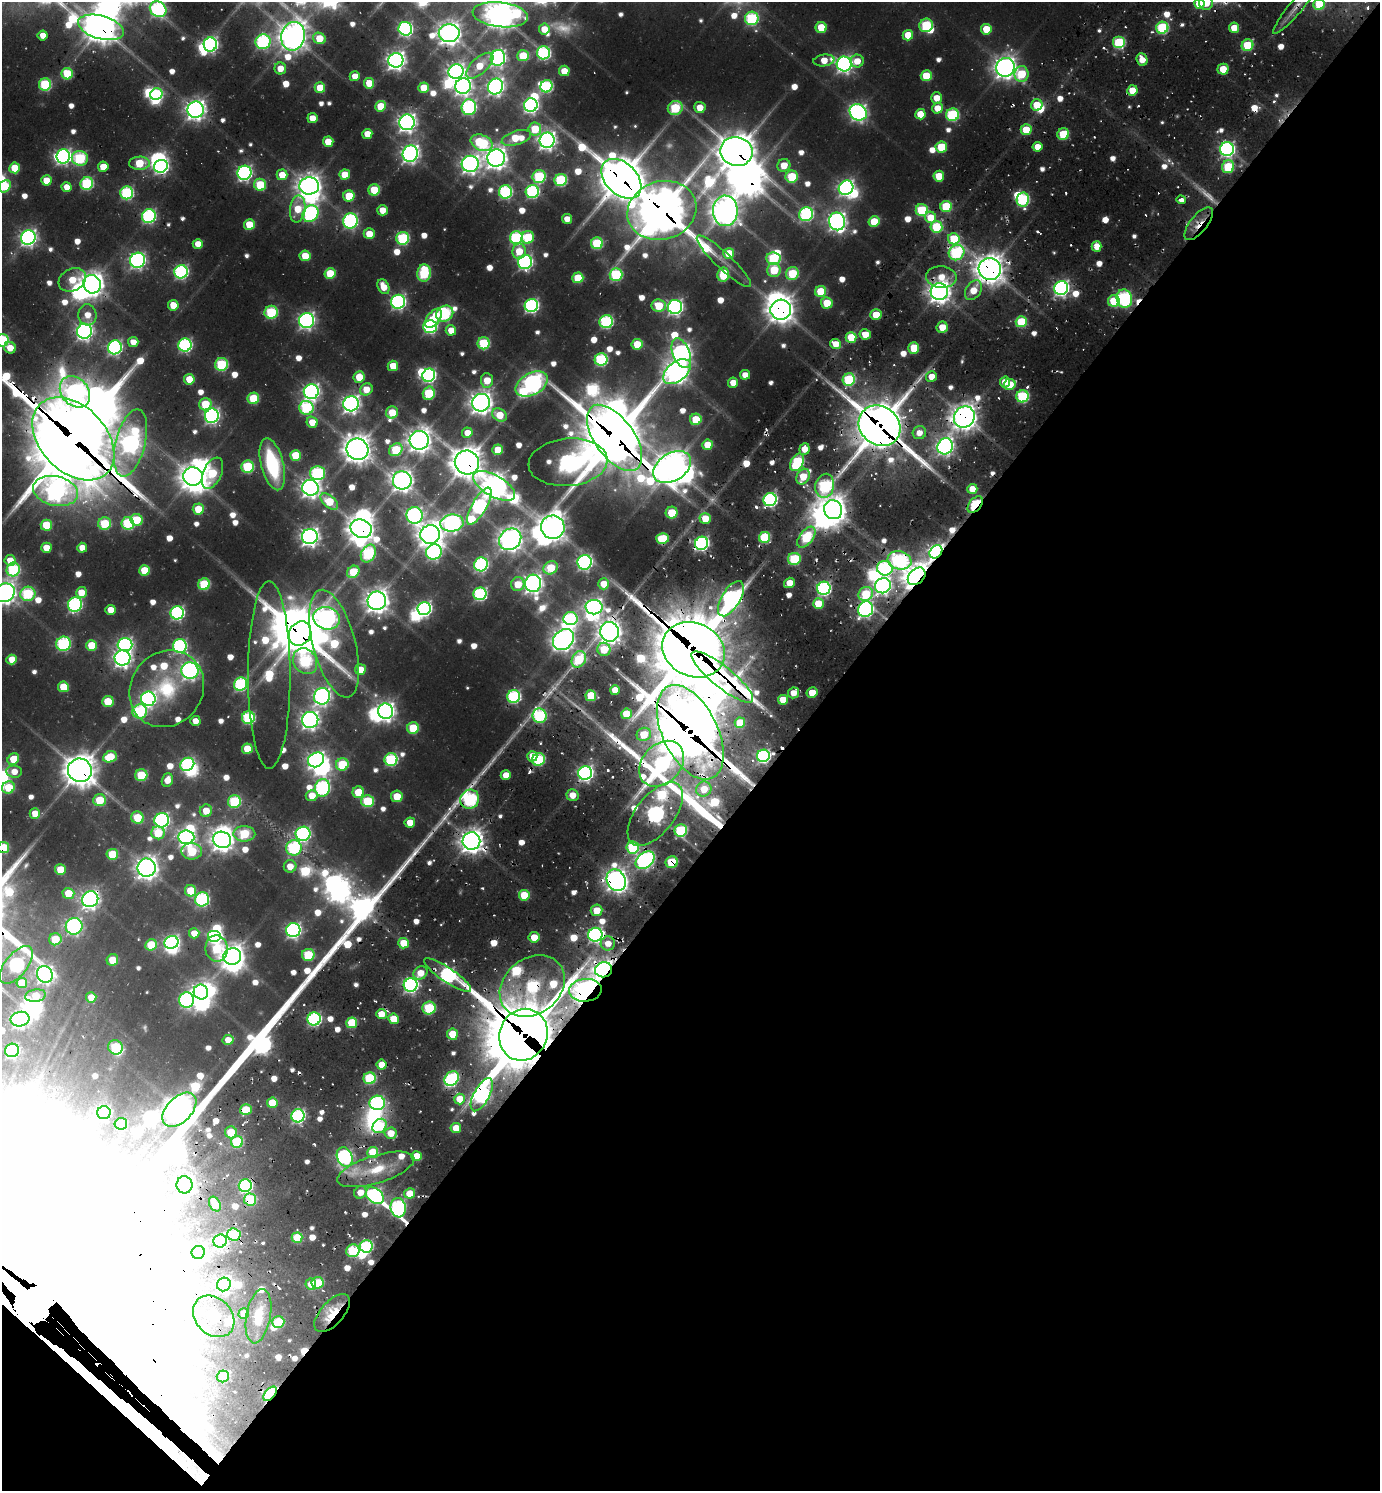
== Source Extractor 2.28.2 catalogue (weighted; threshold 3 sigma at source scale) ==
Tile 15 of 4 x 4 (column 3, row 4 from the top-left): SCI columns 3224-4601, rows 1-1489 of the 6131 x 6100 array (HDU 1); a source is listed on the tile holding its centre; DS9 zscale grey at full resolution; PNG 1382 x 1493 px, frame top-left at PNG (2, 2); each listed source drawn as its Kron ellipse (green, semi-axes under 4 px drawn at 4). Shown black and unused: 44% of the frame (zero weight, under 2 of 3 exposures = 7% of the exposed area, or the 3 px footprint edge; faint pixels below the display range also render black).
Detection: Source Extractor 2.28.2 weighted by HDU 2 'WHT'; one run over the whole footprint, this tile lists its part. Background 0.0911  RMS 0.0093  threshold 0.0418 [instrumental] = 3 sigma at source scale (4.5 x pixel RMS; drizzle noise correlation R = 1.50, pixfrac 1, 0.05/0.05 arcsec/px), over >= 5 px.
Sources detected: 857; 18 too faint to see at this stretch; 73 inside a brighter object's white glare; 24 cosmic-ray / hot-pixel residue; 4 long thin detections or spike segments (spike, bleed or trail) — neither listed nor drawn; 20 inside a brighter listed object's ellipse — not listed separately; of the other 718, all 500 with FLUX_AUTO >= 17.1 (the completeness limit of this list) listed and drawn (218 fainter detections not listed), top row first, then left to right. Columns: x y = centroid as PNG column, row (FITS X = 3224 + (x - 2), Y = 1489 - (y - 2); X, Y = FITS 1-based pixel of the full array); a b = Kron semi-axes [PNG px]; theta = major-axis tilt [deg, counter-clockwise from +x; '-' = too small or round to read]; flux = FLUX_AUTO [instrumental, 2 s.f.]
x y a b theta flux
1206 3 7 7 - 25
1199 4 5 5 - 40
1319 4 6 5 - 59
1295 8 33 6 50 17
158 9 9 7 -36 300
500 15 28 12 -6 1800
752 18 7 6 - 160
926 25 7 6 - 88
101 27 23 11 -16 2100
821 27 5 5 - 46
1162 28 6 6 - 140
1234 28 5 5 - 27
405 29 7 6 - 310
544 29 5 5 - 23
986 29 5 5 - 34
449 33 10 9 - 1200
43 35 5 5 - 19
908 35 5 5 - 35
293 36 14 11 78 1700
319 38 6 5 - 39
263 42 7 7 - 250
1119 43 6 6 - 110
210 44 7 6 - 390
1247 45 6 5 - 66
544 53 6 6 - 210
523 56 6 5 - 53
498 58 8 7 - 470
396 60 7 7 - 790
824 60 10 6 8 26
1142 60 6 5 - 18
857 61 6 6 - 21
844 64 7 7 - 570
480 66 17 8 42 39
1005 67 9 9 - 1100
280 68 6 6 - 19
1223 69 5 5 - 28
564 71 5 5 - 23
456 72 8 7 - 610
67 74 6 5 - 66
1021 74 8 7 - 65
355 76 5 5 - 21
926 76 5 5 - 51
369 83 5 5 - 34
45 84 6 6 - 120
463 86 8 7 - 650
496 86 8 7 - 570
546 86 6 6 - 150
320 88 5 5 - 37
424 88 5 5 - 32
1132 90 5 5 - 32
156 94 6 5 - 110
937 98 5 5 - 21
531 105 7 6 - 380
1037 105 6 5 - 37
381 106 5 5 - 45
469 107 8 7 - 240
700 107 5 5 - 22
675 108 7 7 - 86
937 108 5 5 - 24
196 110 8 8 - 920
858 112 9 7 -35 530
920 114 5 5 - 36
952 115 6 6 - 150
312 118 5 5 - 23
407 122 8 7 - 730
535 129 6 6 - 53
1026 130 5 5 - 40
367 134 5 5 - 26
1063 134 6 5 - 50
516 138 15 7 16 50
547 140 7 7 - 680
328 142 5 5 - 29
482 143 11 7 -24 130
941 147 6 5 - 56
1037 147 5 5 - 21
1227 149 7 7 - 380
736 151 16 14 -10 3200
410 154 8 7 - 670
63 156 7 6 - 380
80 158 8 7 - 130
496 158 9 8 - 1000
139 163 10 6 1 63
470 164 8 8 - 690
784 165 7 6 - 26
161 166 7 6 - 350
103 167 5 5 - 26
1228 167 6 6 - 79
14 168 5 5 - 39
244 173 7 7 - 390
282 175 5 5 - 26
345 175 5 5 - 34
939 176 5 5 - 37
539 177 6 6 - 120
792 177 6 6 - 74
621 179 23 15 -44 4000
46 180 5 5 - 29
561 180 6 6 - 140
87 184 6 6 - 150
260 185 6 6 - 74
5 186 7 5 50 49
309 186 10 8 6 1200
66 187 5 5 - 19
846 188 8 7 - 530
374 190 6 5 - 54
532 191 7 6 - 200
505 192 6 6 - 210
127 193 6 6 - 180
349 196 5 5 - 51
1023 200 7 6 - 170
1181 200 5 3 - 43
946 206 5 5 - 81
298 209 13 8 83 37
382 210 5 5 - 22
662 210 35 29 18 4800
922 210 6 6 - 99
725 211 15 12 89 1600
311 214 9 7 59 300
806 214 7 6 - 240
149 216 7 7 - 240
930 217 6 5 - 33
567 219 5 5 - 17
350 221 7 7 - 270
837 221 9 8 - 750
874 221 5 5 - 47
1199 224 20 8 51 23
249 225 5 5 - 44
936 227 6 6 - 74
369 234 5 5 - 25
528 237 6 6 - 83
28 238 7 7 - 520
403 238 6 6 - 150
516 238 6 6 - 200
954 239 6 5 - 59
597 243 6 6 - 110
198 244 5 5 - 24
1097 246 5 5 - 25
519 251 7 6 - 29
729 253 5 5 - 47
957 253 8 7 - 170
305 256 5 5 - 40
773 258 7 6 - 92
138 260 8 7 - 400
724 261 36 8 -43 17
525 262 7 6 - 350
990 269 11 11 - 1800
774 270 7 6 - 58
181 272 7 6 - 300
330 273 5 5 - 61
424 273 9 6 84 100
616 274 6 6 - 140
792 274 7 6 - 63
723 275 7 5 80 72
941 277 15 11 -5 26
578 278 5 5 - 58
72 280 14 11 29 37
92 284 9 8 - 1200
383 287 8 5 -64 26
1061 288 7 6 - 460
973 290 11 7 57 25
821 291 5 5 - 58
939 292 8 8 - 1100
1124 299 9 7 -76 210
1114 301 6 6 - 62
398 302 7 7 - 350
827 303 6 5 - 35
173 305 5 5 - 34
531 306 7 6 - 300
659 306 7 6 - 42
675 307 7 7 - 470
781 310 10 10 - 1500
271 312 6 6 - 110
445 314 9 7 32 180
87 315 10 9 - 20
876 315 5 5 - 32
433 318 11 6 52 51
307 320 7 7 - 500
606 322 7 6 - 190
1021 322 5 5 - 77
430 326 7 6 - 250
942 327 6 5 - 23
451 330 5 5 - 23
84 331 7 7 - 580
865 334 5 5 - 25
851 337 5 5 - 48
2 340 6 6 - 130
133 342 5 5 - 17
484 343 6 6 - 100
637 344 5 5 - 40
835 344 5 5 - 24
185 345 7 6 - 250
115 347 7 6 - 320
10 348 6 5 - 22
914 348 6 5 - 37
681 353 15 8 -68 720
601 360 6 6 - 170
221 364 6 6 - 110
393 366 5 5 - 34
677 372 16 9 38 1100
429 375 7 6 - 280
745 375 5 5 - 17
931 376 5 5 - 20
359 377 6 5 - 31
189 379 5 5 - 39
487 380 7 6 - 34
849 380 6 6 - 120
1005 382 5 5 - 19
733 383 5 5 - 22
532 384 17 11 28 880
1010 384 6 5 - 37
366 389 6 5 - 25
75 392 17 13 -49 450
311 392 7 7 - 540
429 393 7 6 - 95
1022 396 6 6 - 140
253 398 6 5 - 70
481 403 9 8 - 1100
205 404 6 6 - 56
351 404 8 7 - 690
306 408 7 7 - 170
392 412 6 6 - 31
499 415 8 6 -34 32
212 416 7 7 - 400
964 417 11 10 - 1600
696 419 6 5 - 44
312 422 6 5 - 28
880 426 22 19 -40 5000
467 433 5 5 - 20
919 433 7 6 - 17
614 438 38 19 -54 7700
73 439 48 33 -46 12000
419 440 9 9 - 1200
130 443 34 14 76 600
707 445 5 5 - 30
945 446 8 7 - 560
357 449 11 10 - 1800
805 449 6 5 - 18
396 450 7 6 - 85
498 450 5 5 - 33
296 455 5 5 - 52
467 462 12 12 - 2200
568 462 40 23 5 460
797 462 9 6 62 120
272 464 27 11 -75 120
248 467 6 6 - 110
672 467 20 14 32 2000
212 473 16 9 66 78
318 473 7 7 - 160
193 476 10 9 - 1400
803 477 8 6 62 37
402 480 9 9 - 1000
494 486 23 10 -30 1600
825 486 12 9 76 190
310 488 8 8 - 820
972 489 5 5 - 23
56 491 23 14 -12 780
770 499 6 6 - 320
329 501 10 6 -40 54
975 505 9 6 50 130
479 506 21 7 60 340
198 509 5 5 - 39
833 510 10 9 - 1500
672 513 6 6 - 49
415 515 8 8 - 440
705 518 5 5 - 33
137 520 6 6 - 59
105 523 6 6 - 68
128 523 6 6 - 120
452 523 11 8 8 590
46 525 5 5 - 58
553 527 12 11 - 1600
361 529 11 9 -23 1500
430 535 10 9 - 1400
310 536 8 7 - 760
764 537 6 5 - 94
806 537 12 6 52 100
510 539 12 10 42 1200
662 539 6 5 - 71
702 543 7 6 - 370
46 548 5 5 - 24
82 548 5 5 - 19
434 552 8 7 - 340
936 552 7 5 48 550
368 554 9 7 62 160
794 559 6 6 - 88
10 560 5 5 - 23
900 560 12 9 -15 240
585 562 7 7 - 400
481 564 7 6 - 260
551 568 7 6 - 60
885 568 8 7 - 220
13 570 7 6 - 150
144 570 5 5 - 46
353 572 7 5 44 54
917 576 10 7 45 1600
533 583 9 8 - 790
789 583 6 5 - 21
204 584 6 5 - 96
518 584 7 6 - 29
604 584 5 5 - 30
883 586 8 7 - 530
824 588 7 6 - 300
81 592 5 5 - 26
4 593 10 9 - 1100
28 594 7 7 - 110
480 594 6 6 - 210
866 594 7 6 - 70
731 599 20 9 59 570
377 601 9 9 - 1300
818 604 5 5 - 39
75 605 7 7 - 240
594 607 8 7 - 740
424 608 6 6 - 360
866 609 8 7 - 400
110 610 5 5 - 20
177 613 7 6 - 300
326 618 13 11 -16 850
570 619 7 6 - 170
610 632 10 9 - 1200
300 633 13 10 62 3300
563 640 11 9 45 1100
63 644 7 7 - 160
125 644 7 6 - 340
334 644 55 21 -75 140
91 645 5 5 - 43
180 646 7 7 - 260
604 649 7 6 - 53
694 650 32 26 -25 11000
122 658 8 7 - 710
12 659 5 4 - 25
579 659 8 6 61 85
305 661 13 11 -55 170
360 669 5 5 - 27
190 671 8 8 - 610
269 675 94 21 -90 130
722 677 38 10 -39 420
241 684 7 6 - 210
63 687 5 5 - 48
167 689 40 36 51 97
615 690 5 5 - 32
793 693 6 5 - 19
812 693 5 5 - 27
322 696 8 8 - 560
514 696 6 6 - 200
591 696 5 5 - 61
148 699 7 7 - 390
783 700 5 5 - 31
108 701 6 5 - 43
140 711 7 7 - 150
386 711 8 7 - 760
626 714 5 5 - 48
539 716 7 7 - 200
248 718 6 6 - 160
310 720 8 8 - 710
195 721 5 5 - 17
740 723 5 5 - 36
413 728 6 5 - 62
690 732 51 27 -64 8100
644 734 7 6 - 38
247 749 5 5 - 44
532 756 5 5 - 23
763 756 6 6 - 280
110 757 7 5 22 49
13 759 6 5 - 34
538 759 6 6 - 110
316 760 8 7 - 510
391 760 6 6 - 170
187 764 7 6 - 220
342 764 6 6 - 81
662 764 25 19 48 400
80 770 12 11 - 2300
14 772 7 6 - 20
585 773 7 6 - 450
141 775 6 6 - 65
506 775 5 5 - 21
167 780 7 5 69 20
8 787 6 6 - 49
323 788 9 7 78 280
704 789 8 7 - 29
358 792 6 5 - 36
572 795 6 6 - 18
312 796 6 5 - 26
397 796 6 5 - 34
470 799 10 9 - 240
100 800 6 6 - 55
234 801 6 6 - 120
368 801 6 6 - 93
206 811 6 6 - 27
35 813 5 5 - 24
655 814 37 19 52 660
137 818 6 6 - 56
162 820 7 7 - 360
410 822 5 5 - 24
681 831 6 6 - 130
158 833 7 6 - 54
244 834 11 7 -1 100
303 834 7 7 - 350
186 837 8 7 - 560
222 840 9 8 - 1200
471 841 9 8 - 1200
633 847 6 6 - 110
3 848 6 5 - 62
294 848 8 7 - 140
192 851 10 8 -1 72
112 854 5 5 - 63
645 860 11 7 38 440
672 862 6 6 - 70
290 866 6 6 - 20
147 868 9 9 - 1200
60 869 5 5 - 34
616 880 11 9 -61 1100
191 891 6 5 - 52
68 893 6 5 - 40
524 895 5 5 - 50
90 899 8 8 - 690
202 899 7 7 - 200
597 910 6 5 - 27
74 926 8 8 - 340
293 930 7 7 - 410
194 933 5 5 - 22
595 935 7 7 - 400
215 936 7 6 - 240
534 937 5 5 - 27
55 939 6 6 - 54
171 942 7 6 - 410
403 943 5 5 - 33
608 943 7 7 - 21
151 945 6 5 - 54
217 949 13 11 -82 73
308 955 6 6 - 71
232 956 9 8 - 1300
112 960 6 5 - 31
16 965 22 11 51 270
604 970 8 7 - 950
420 973 7 6 - 21
45 974 8 7 - 590
448 975 28 7 -34 360
22 983 5 5 - 42
411 985 7 6 - 400
532 986 35 28 38 210
585 990 16 11 4 1000
201 992 7 7 - 800
36 996 10 6 9 32
91 997 5 5 - 24
187 1000 7 7 - 290
429 1008 7 6 - 90
381 1014 5 5 - 28
20 1019 9 7 11 620
314 1019 7 6 - 260
394 1019 5 5 - 33
352 1023 5 5 - 68
452 1034 5 5 - 38
523 1035 26 24 64 7800
228 1040 5 5 - 20
115 1047 7 7 - 86
12 1050 7 6 - 290
382 1065 5 5 - 24
370 1078 6 6 - 110
452 1078 8 6 47 180
482 1095 18 8 62 480
460 1099 5 5 - 33
272 1103 5 5 - 38
377 1103 8 7 - 280
179 1110 20 12 46 1900
246 1110 6 5 - 48
104 1113 7 6 - 240
298 1116 6 6 - 260
121 1124 6 6 - 48
380 1126 8 6 48 75
456 1128 5 5 - 30
231 1132 6 6 - 37
391 1133 6 5 - 26
237 1142 6 6 - 97
373 1152 5 5 - 63
417 1156 5 5 - 26
345 1157 10 7 -65 320
376 1169 40 14 17 52
184 1185 8 8 - 780
245 1186 6 6 - 260
360 1192 7 6 - 19
409 1193 5 5 - 31
375 1196 10 7 -39 350
250 1199 6 6 - 73
215 1204 8 5 -61 28
398 1208 9 7 -82 300
234 1235 7 6 - 83
297 1238 5 5 - 58
220 1241 7 6 - 300
366 1246 6 6 - 170
353 1251 7 6 - 91
198 1252 7 6 - 460
318 1283 6 5 - 58
224 1284 7 6 - 410
311 1284 6 5 - 22
332 1313 23 11 48 47
244 1314 5 5 - 22
214 1316 23 18 -46 39
258 1316 27 12 79 34
278 1322 6 6 - 53
223 1376 6 6 - 40
270 1394 8 5 49 220
Overlapping masked pixels (flux is a lower limit): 64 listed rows (the first 20) at x y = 1295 8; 101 27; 449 33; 1063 134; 736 151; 621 179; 662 210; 1199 224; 957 253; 990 269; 939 292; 781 310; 851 337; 964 417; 880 426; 614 438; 73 439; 130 443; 467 462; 568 462
Isophote crosses this tile's border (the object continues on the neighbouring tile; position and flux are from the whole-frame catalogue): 11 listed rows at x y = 1206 3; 1199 4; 1319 4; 158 9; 500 15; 5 186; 2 340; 73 439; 4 593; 3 848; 16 965
Unlisted compact peaks at least as high as the median listed source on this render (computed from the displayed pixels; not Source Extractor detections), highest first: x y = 357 921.